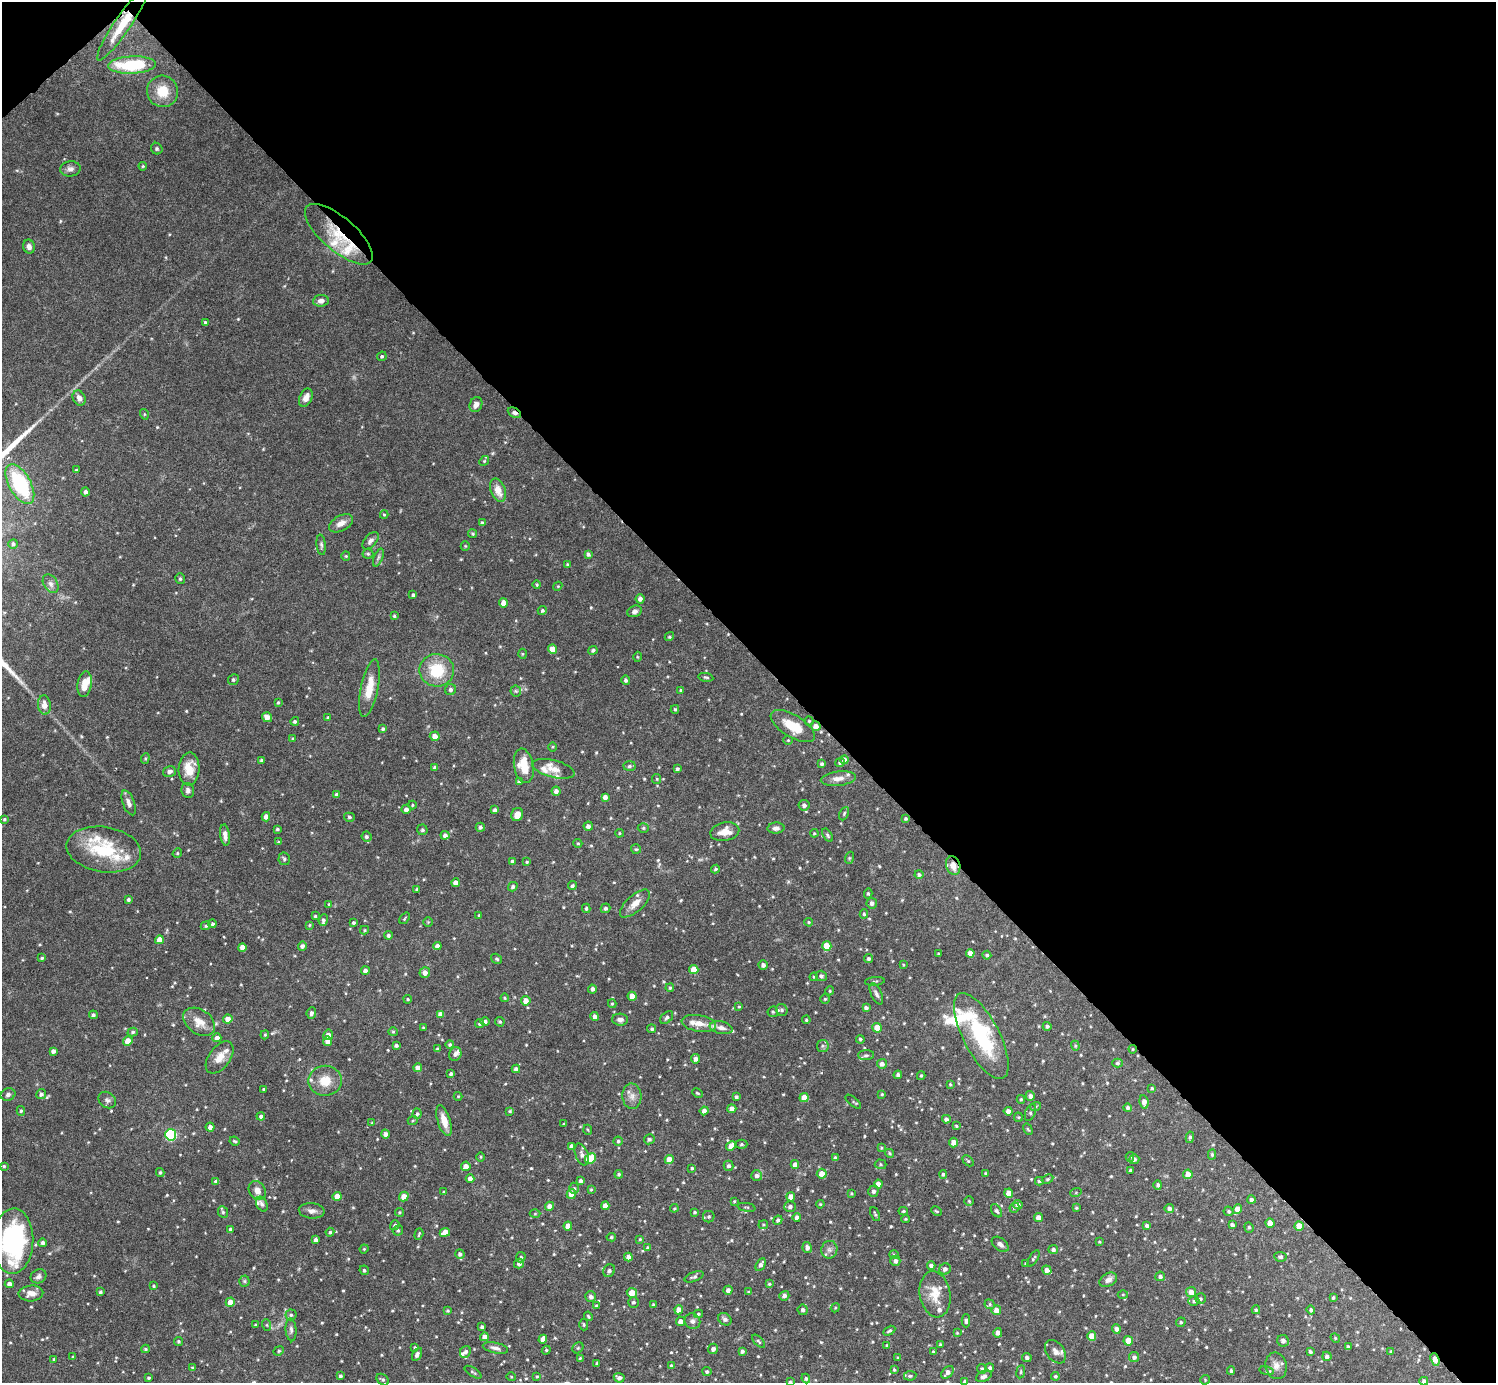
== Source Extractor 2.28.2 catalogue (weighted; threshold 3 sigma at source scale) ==
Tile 3 of 4 x 4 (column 3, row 1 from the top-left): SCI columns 2994-4487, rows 4444-5824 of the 5982 x 5981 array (HDU 1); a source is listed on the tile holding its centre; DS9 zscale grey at full resolution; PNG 1498 x 1385 px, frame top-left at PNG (2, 2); each listed source drawn as its Kron ellipse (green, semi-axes under 4 px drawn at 4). Shown black and unused: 48% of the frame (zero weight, under 4 of 8 exposures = <1% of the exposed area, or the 3 px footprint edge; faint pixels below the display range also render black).
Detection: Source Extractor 2.28.2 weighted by HDU 2 'WHT'; one run over the whole footprint, this tile lists its part. Background 0.0745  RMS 0.0022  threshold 0.00894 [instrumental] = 3 sigma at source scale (4.09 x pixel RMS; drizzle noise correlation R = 1.36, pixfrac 0.8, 0.05/0.05 arcsec/px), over >= 5 px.
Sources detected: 656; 1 too faint to see at this stretch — neither listed nor drawn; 25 inside a brighter listed object's ellipse — not listed separately; of the other 630, all 500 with FLUX_AUTO >= 0.2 (the completeness limit of this list) listed and drawn (130 fainter detections not listed), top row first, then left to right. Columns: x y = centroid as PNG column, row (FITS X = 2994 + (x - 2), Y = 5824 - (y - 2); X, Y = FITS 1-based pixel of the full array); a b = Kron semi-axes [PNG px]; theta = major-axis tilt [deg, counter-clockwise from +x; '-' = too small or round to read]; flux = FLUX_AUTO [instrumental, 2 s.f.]
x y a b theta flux
122 25 42 8 56 5.8
132 65 24 8 3 11
162 91 16 15 - 4.2
157 149 6 5 - 0.4
143 166 4 4 - 0.2
70 169 10 7 4 0.86
339 234 42 16 -41 8.7
29 247 7 6 - 0.89
321 301 8 6 8 0.92
205 322 4 4 - 0.25
382 356 5 4 - 0.34
79 398 8 6 -63 1.1
306 398 10 6 66 1.4
476 405 8 6 65 0.99
514 413 7 4 -28 0.56
144 414 5 3 - 0.22
484 461 5 4 - 0.26
76 470 4 3 - 0.21
20 484 22 11 -60 16
498 490 12 7 -69 2.5
85 492 4 4 - 0.7
384 515 4 4 - 0.23
341 523 13 7 29 1.6
482 523 4 4 - 0.55
473 534 4 4 - 0.25
370 541 10 6 49 0.79
13 544 5 4 - 0.5
321 545 10 4 -84 0.45
465 546 5 4 - 0.22
368 554 5 5 - 0.29
588 554 4 4 - 0.54
346 556 4 4 - 0.22
378 557 9 4 69 0.47
567 564 4 3 - 0.22
180 579 5 4 - 0.36
51 584 10 7 -58 0.87
537 584 4 4 - 0.24
558 586 5 3 - 0.21
413 595 4 3 - 0.38
640 599 4 4 - 0.8
503 603 4 4 - 1.5
542 610 4 4 - 0.38
635 611 7 5 23 0.66
394 616 4 4 - 0.31
669 637 5 4 - 0.32
552 649 4 4 - 2.3
593 650 5 4 - 0.43
522 654 5 3 - 0.22
637 657 5 3 - 0.2
437 670 17 16 - 8
706 677 7 4 -11 0.36
233 680 5 5 - 0.38
626 680 5 4 - 0.49
85 684 13 7 82 2.2
369 688 29 8 79 4.1
451 690 5 5 - 0.57
681 690 4 3 - 0.23
516 691 6 5 - 0.35
278 702 3 2 - 0.26
44 705 9 6 -85 1.6
675 709 4 4 - 0.31
267 717 5 5 - 1.3
328 717 4 3 - 0.21
295 721 4 4 - 0.36
809 721 4 4 - 0.24
793 726 25 11 -31 4.8
816 726 5 5 - 1.4
383 729 4 4 - 0.41
435 736 5 4 - 1.4
293 739 4 3 - 0.21
788 740 4 4 - 0.21
553 747 4 3 - 0.2
145 758 5 4 - 0.27
261 760 3 3 - 0.32
844 760 4 4 - 1.2
840 762 5 4 - 0.38
822 764 4 4 - 0.38
524 766 17 9 -79 4.7
629 766 6 5 - 0.46
435 768 4 4 - 0.67
189 769 16 10 87 3.6
553 769 22 8 -14 2.1
677 769 4 3 - 0.37
169 771 6 5 - 0.74
657 779 5 4 - 0.24
838 779 17 7 6 1.6
519 782 4 4 - 0.59
188 790 7 6 - 0.65
556 791 4 4 - 0.81
337 795 4 4 - 0.79
605 797 4 4 - 0.92
129 803 13 6 -69 1
412 805 4 4 - 0.22
804 805 5 5 - 0.74
406 809 4 4 - 0.88
495 810 4 3 - 0.65
844 814 7 4 65 0.29
517 815 7 5 67 1.9
266 817 4 4 - 1.2
349 817 5 4 - 0.35
4 819 4 4 - 0.3
906 819 3 3 - 0.33
588 826 4 4 - 0.8
480 827 4 4 - 0.44
643 828 5 4 - 0.34
776 828 8 5 3 0.86
277 829 3 3 - 0.29
422 830 5 5 - 0.34
725 832 14 9 11 2.4
619 833 4 4 - 0.22
814 833 4 4 - 0.22
225 835 11 5 -83 1.1
445 835 4 4 - 0.69
827 835 7 4 -57 0.31
366 837 5 5 - 0.5
278 842 4 4 - 0.21
578 843 4 4 - 0.24
104 849 37 22 -9 11
636 849 5 5 - 0.28
177 853 5 4 - 0.26
849 858 6 4 71 0.24
284 859 6 5 - 0.45
512 861 3 3 - 0.36
527 862 4 4 - 0.3
953 865 9 7 -70 1.7
716 869 4 3 - 0.27
919 875 4 4 - 0.44
456 883 4 4 - 1.1
572 886 4 4 - 0.41
513 887 5 4 - 0.48
417 889 3 3 - 0.29
868 894 5 4 - 0.33
128 899 3 3 - 0.45
635 903 19 8 42 2.1
872 903 5 5 - 0.69
329 904 3 3 - 0.25
586 908 5 4 - 0.34
605 908 5 4 - 0.55
864 914 4 4 - 0.27
479 915 3 3 - 0.27
315 916 3 3 - 0.24
404 918 6 3 52 0.23
323 920 6 4 71 0.39
428 922 4 4 - 0.22
809 922 4 3 - 0.23
353 923 4 3 - 0.36
213 924 4 4 - 0.35
309 925 4 4 - 0.23
206 926 5 4 - 0.29
364 930 4 4 - 0.25
388 935 4 4 - 0.45
159 940 4 4 - 2
302 946 5 4 - 0.68
437 946 4 4 - 0.91
827 946 5 4 - 3.8
242 947 4 4 - 1.5
970 953 4 4 - 1.5
938 954 3 3 - 0.23
987 955 4 4 - 0.36
42 958 4 3 - 0.26
497 959 6 4 -33 0.33
869 959 4 4 - 0.42
763 965 4 4 - 0.75
903 965 4 3 - 0.21
694 970 4 4 - 3
365 971 4 4 - 0.98
425 973 5 5 - 1.1
821 976 5 5 - 0.54
814 977 4 4 - 0.23
875 981 10 3 6 0.32
670 988 4 3 - 0.3
592 989 4 4 - 0.7
830 991 4 4 - 0.26
876 994 11 5 -65 0.69
632 996 4 4 - 2
505 998 4 4 - 0.24
408 999 4 3 - 0.25
825 999 5 4 - 0.3
526 1001 5 4 - 1.6
612 1004 4 4 - 0.23
739 1007 4 3 - 0.22
866 1008 4 4 - 0.7
782 1010 6 5 - 0.38
773 1012 5 5 - 0.29
311 1013 6 4 84 0.51
440 1014 4 4 - 0.86
93 1015 4 4 - 0.45
595 1017 4 4 - 0.8
667 1017 7 5 43 0.5
228 1019 5 4 - 1.5
620 1020 8 6 -3 0.8
806 1020 4 4 - 0.29
485 1021 4 4 - 0.48
199 1022 17 12 -35 2.7
500 1022 5 4 - 0.31
699 1023 17 8 -9 1.7
480 1024 5 4 - 0.38
1047 1026 4 4 - 0.46
423 1028 3 3 - 0.23
721 1028 12 6 -11 1
877 1028 5 4 - 2.7
652 1029 4 4 - 0.41
133 1032 5 4 - 0.37
393 1032 5 4 - 0.26
265 1035 4 3 - 0.23
328 1035 5 5 - 1.1
981 1036 47 18 -62 18
217 1038 4 4 - 1.1
860 1039 4 4 - 0.31
128 1041 5 4 - 2.8
328 1041 4 4 - 1.8
396 1045 4 3 - 0.4
450 1045 4 4 - 0.31
823 1046 6 5 - 0.39
1075 1046 5 4 - 0.25
438 1049 4 4 - 0.44
1133 1049 4 4 - 0.2
53 1051 4 4 - 0.66
455 1054 7 6 - 0.83
866 1055 8 5 1 0.44
220 1057 18 10 54 2.3
696 1059 5 4 - 1
1117 1063 5 4 - 0.38
882 1064 5 5 - 0.92
418 1068 4 4 - 1.3
516 1069 4 4 - 0.68
451 1074 4 3 - 0.46
898 1075 4 4 - 0.58
921 1076 4 3 - 0.29
325 1081 16 15 - 3.9
950 1084 4 3 - 0.22
1152 1088 3 3 - 0.28
264 1089 3 3 - 0.29
697 1093 6 3 -27 0.25
8 1094 7 6 - 0.61
41 1094 5 5 - 0.61
882 1094 4 3 - 0.25
458 1096 4 4 - 0.21
632 1096 13 9 -87 1.4
1030 1096 5 4 - 0.79
736 1097 4 3 - 0.4
804 1098 4 4 - 2.2
1021 1099 4 4 - 0.27
107 1100 9 7 -38 0.69
853 1102 9 2 -40 0.24
1144 1102 7 4 -82 1
1036 1106 5 3 - 0.25
1128 1108 4 4 - 0.53
732 1109 4 4 - 1.2
21 1111 5 4 - 0.32
510 1111 4 3 - 0.24
704 1111 4 4 - 0.95
1008 1111 4 4 - 1.1
1030 1112 9 5 69 0.43
417 1114 5 4 - 0.34
261 1116 4 4 - 0.46
1018 1117 4 4 - 0.22
946 1119 4 4 - 0.61
413 1120 5 3 - 0.23
444 1121 16 6 -73 2.3
372 1123 4 4 - 0.27
564 1124 4 4 - 0.22
956 1126 4 3 - 0.25
210 1127 4 4 - 0.92
1028 1129 6 4 -59 0.28
588 1130 5 3 - 0.2
385 1134 4 4 - 0.62
171 1135 6 5 - 19
1190 1137 6 4 80 0.39
649 1139 5 5 - 0.37
234 1141 5 3 - 0.28
618 1141 4 4 - 0.32
954 1143 5 4 - 1.6
741 1144 6 4 0 0.35
572 1146 4 3 - 0.61
731 1146 5 4 - 1.6
881 1148 4 3 - 0.24
889 1153 5 4 - 0.3
582 1154 11 6 -69 0.91
1212 1154 5 4 - 0.36
480 1157 5 3 - 0.21
1130 1157 5 4 - 0.29
590 1158 6 5 - 5.4
835 1158 4 3 - 0.52
1134 1159 5 5 - 0.5
669 1160 4 4 - 2.4
968 1161 6 4 -44 0.29
795 1164 4 4 - 1
881 1164 6 5 - 0.33
4 1166 3 3 - 0.24
466 1166 5 4 - 1.3
728 1166 5 5 - 0.58
692 1168 4 3 - 0.3
1130 1170 3 3 - 0.29
160 1172 4 3 - 0.33
986 1173 3 3 - 0.26
619 1174 4 4 - 0.38
822 1174 5 5 - 1.9
943 1174 4 4 - 0.39
1188 1174 5 4 - 1.8
757 1176 5 5 - 0.86
470 1178 4 4 - 0.97
1048 1179 6 4 27 0.27
216 1181 4 3 - 0.48
581 1181 3 3 - 0.52
1039 1181 4 3 - 0.34
878 1184 4 4 - 1.4
1158 1185 5 3 - 0.53
574 1188 5 4 - 0.35
591 1189 4 3 - 0.24
257 1190 10 8 -60 1.3
873 1191 6 5 - 0.59
444 1192 4 3 - 0.27
1076 1192 6 3 20 0.22
851 1193 4 3 - 0.24
1009 1193 4 4 - 1.7
571 1194 5 4 - 1.8
337 1196 4 4 - 1.9
404 1196 5 4 - 1.6
791 1197 4 4 - 1.9
1251 1200 4 4 - 0.67
734 1201 4 3 - 0.22
969 1201 4 4 - 0.26
262 1204 8 5 -64 0.44
820 1204 4 3 - 0.21
1018 1205 5 4 - 0.87
550 1206 4 4 - 1.2
605 1206 4 4 - 1.3
747 1207 9 2 -9 0.26
790 1207 6 5 - 0.65
1014 1207 5 4 - 0.35
674 1208 4 3 - 0.21
1076 1208 4 3 - 0.23
1169 1208 4 4 - 0.64
1238 1209 5 4 - 2.2
312 1211 13 7 -6 1
903 1211 4 4 - 0.27
936 1211 5 3 - 0.26
997 1211 7 5 -55 0.48
1228 1211 5 4 - 0.36
223 1212 6 5 - 0.34
399 1212 4 4 - 0.28
695 1212 4 3 - 0.32
535 1214 5 3 - 0.21
875 1214 7 3 -66 0.32
709 1217 6 5 - 0.41
797 1217 4 4 - 0.69
1038 1218 4 4 - 1.3
906 1219 4 3 - 0.23
778 1220 5 4 - 0.47
1270 1223 4 4 - 2
395 1225 5 4 - 0.44
763 1225 5 4 - 0.23
1232 1225 4 3 - 0.57
568 1226 4 4 - 1.5
1147 1226 4 3 - 0.58
1299 1226 4 4 - 2.4
1249 1227 5 4 - 0.27
231 1229 4 4 - 0.49
398 1230 5 5 - 0.39
330 1232 4 4 - 0.33
445 1232 5 4 - 1.7
419 1234 6 3 72 0.27
611 1237 4 4 - 0.25
640 1239 4 4 - 0.23
316 1240 4 4 - 0.72
13 1241 33 20 88 31
1099 1242 3 3 - 0.22
43 1243 4 4 - 0.61
1000 1244 9 6 -38 0.73
648 1248 4 4 - 0.51
807 1248 5 4 - 0.77
364 1249 4 4 - 0.21
1053 1249 5 4 - 0.54
829 1250 9 8 - 0.91
460 1254 5 4 - 0.51
894 1255 5 4 - 0.25
521 1257 5 4 - 0.34
628 1257 4 4 - 0.95
1280 1257 6 5 - 0.42
1034 1258 9 4 60 0.34
895 1261 5 5 - 0.73
519 1263 5 5 - 0.75
1026 1263 3 2 - 0.22
761 1265 7 4 62 0.75
931 1266 4 4 - 0.59
945 1269 6 5 - 0.82
364 1270 5 4 - 0.37
1047 1270 5 4 - 1.1
609 1271 6 5 - 0.72
38 1276 8 6 27 0.72
1160 1276 5 4 - 0.55
694 1277 10 4 21 0.5
1108 1280 9 6 30 1.1
244 1281 5 5 - 0.32
9 1284 4 4 - 0.89
769 1284 4 3 - 0.28
154 1286 4 3 - 0.24
728 1290 4 4 - 0.88
100 1292 4 3 - 0.33
748 1292 3 3 - 0.23
1191 1292 5 5 - 1.6
31 1293 12 8 3 1.7
632 1293 5 5 - 2.7
935 1294 23 15 -80 3.9
1123 1294 5 3 - 0.2
784 1296 5 4 - 0.73
591 1297 5 5 - 0.64
1333 1298 4 3 - 0.29
1201 1299 5 5 - 0.38
1194 1301 5 5 - 0.4
230 1302 4 4 - 1.9
633 1302 5 5 - 0.4
653 1304 3 3 - 0.2
990 1304 5 4 - 0.28
597 1306 4 4 - 0.33
835 1308 5 3 - 0.22
679 1310 4 4 - 2
803 1310 5 5 - 0.64
996 1310 5 4 - 1.8
1256 1310 4 3 - 0.29
1311 1310 4 4 - 0.43
448 1311 3 3 - 0.28
698 1314 4 3 - 0.32
291 1315 5 5 - 0.41
588 1316 5 3 - 0.25
725 1319 7 5 -38 0.59
681 1321 5 4 - 1.2
692 1321 8 7 - 0.75
966 1321 6 3 -89 0.41
1181 1322 5 4 - 0.39
256 1325 3 3 - 0.21
267 1325 6 4 -71 0.26
584 1325 6 4 -89 0.3
482 1327 4 3 - 0.46
1116 1329 4 4 - 0.78
291 1330 11 5 -85 0.69
889 1331 6 4 30 0.38
957 1333 4 3 - 0.2
998 1333 5 4 - 0.86
1092 1336 4 4 - 2.7
484 1337 4 4 - 1.1
1335 1338 5 4 - 0.24
543 1339 4 4 - 1.7
179 1341 4 4 - 0.32
759 1341 8 4 -48 0.32
1128 1341 4 4 - 3.2
1283 1341 6 5 - 0.71
887 1345 4 3 - 0.21
940 1345 3 3 - 0.28
415 1347 4 3 - 0.24
1348 1347 3 3 - 0.36
495 1348 13 5 -14 0.86
578 1348 6 5 - 0.33
145 1349 4 3 - 0.31
713 1349 5 5 - 0.78
546 1350 4 4 - 0.25
279 1351 5 4 - 0.32
742 1351 4 3 - 0.54
933 1351 4 3 - 0.22
1391 1351 4 3 - 0.24
465 1352 6 5 - 0.58
1055 1352 13 8 -54 1.2
1310 1352 4 4 - 0.42
417 1354 7 4 63 0.59
1327 1356 4 4 - 0.62
73 1357 3 3 - 0.3
1134 1357 5 5 - 0.65
580 1358 4 4 - 0.26
898 1358 3 3 - 0.22
1027 1358 4 4 - 0.6
54 1359 3 3 - 0.22
1435 1359 6 4 -68 2
597 1363 3 3 - 0.43
671 1366 4 3 - 0.35
1276 1366 13 10 -79 1.6
192 1368 4 4 - 0.28
990 1368 4 4 - 0.43
982 1369 5 4 - 0.44
894 1370 4 3 - 0.26
1231 1371 4 3 - 0.34
1266 1371 7 4 -11 0.3
473 1372 9 4 -33 0.39
707 1372 4 4 - 0.43
948 1372 7 5 49 0.94
1021 1372 6 3 82 0.24
340 1376 3 3 - 0.4
537 1376 4 3 - 0.21
910 1376 6 5 - 0.39
984 1376 8 5 25 0.79
1055 1376 4 4 - 0.35
511 1377 4 4 - 0.22
149 1378 3 3 - 0.29
619 1378 5 4 - 0.75
806 1379 5 4 - 0.37
383 1380 7 5 -39 0.38
1205 1380 5 4 - 0.22
965 1381 4 4 - 0.42
1424 1381 4 4 - 0.52
790 1382 3 3 - 0.29
Overlapping masked pixels (flux is a lower limit): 7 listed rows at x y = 122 25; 339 234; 514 413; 816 726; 953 865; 1133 1049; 1435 1359
Isophote crosses this tile's border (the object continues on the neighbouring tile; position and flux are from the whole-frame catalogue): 5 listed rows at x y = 20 484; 13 1241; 965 1381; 1424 1381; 790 1382